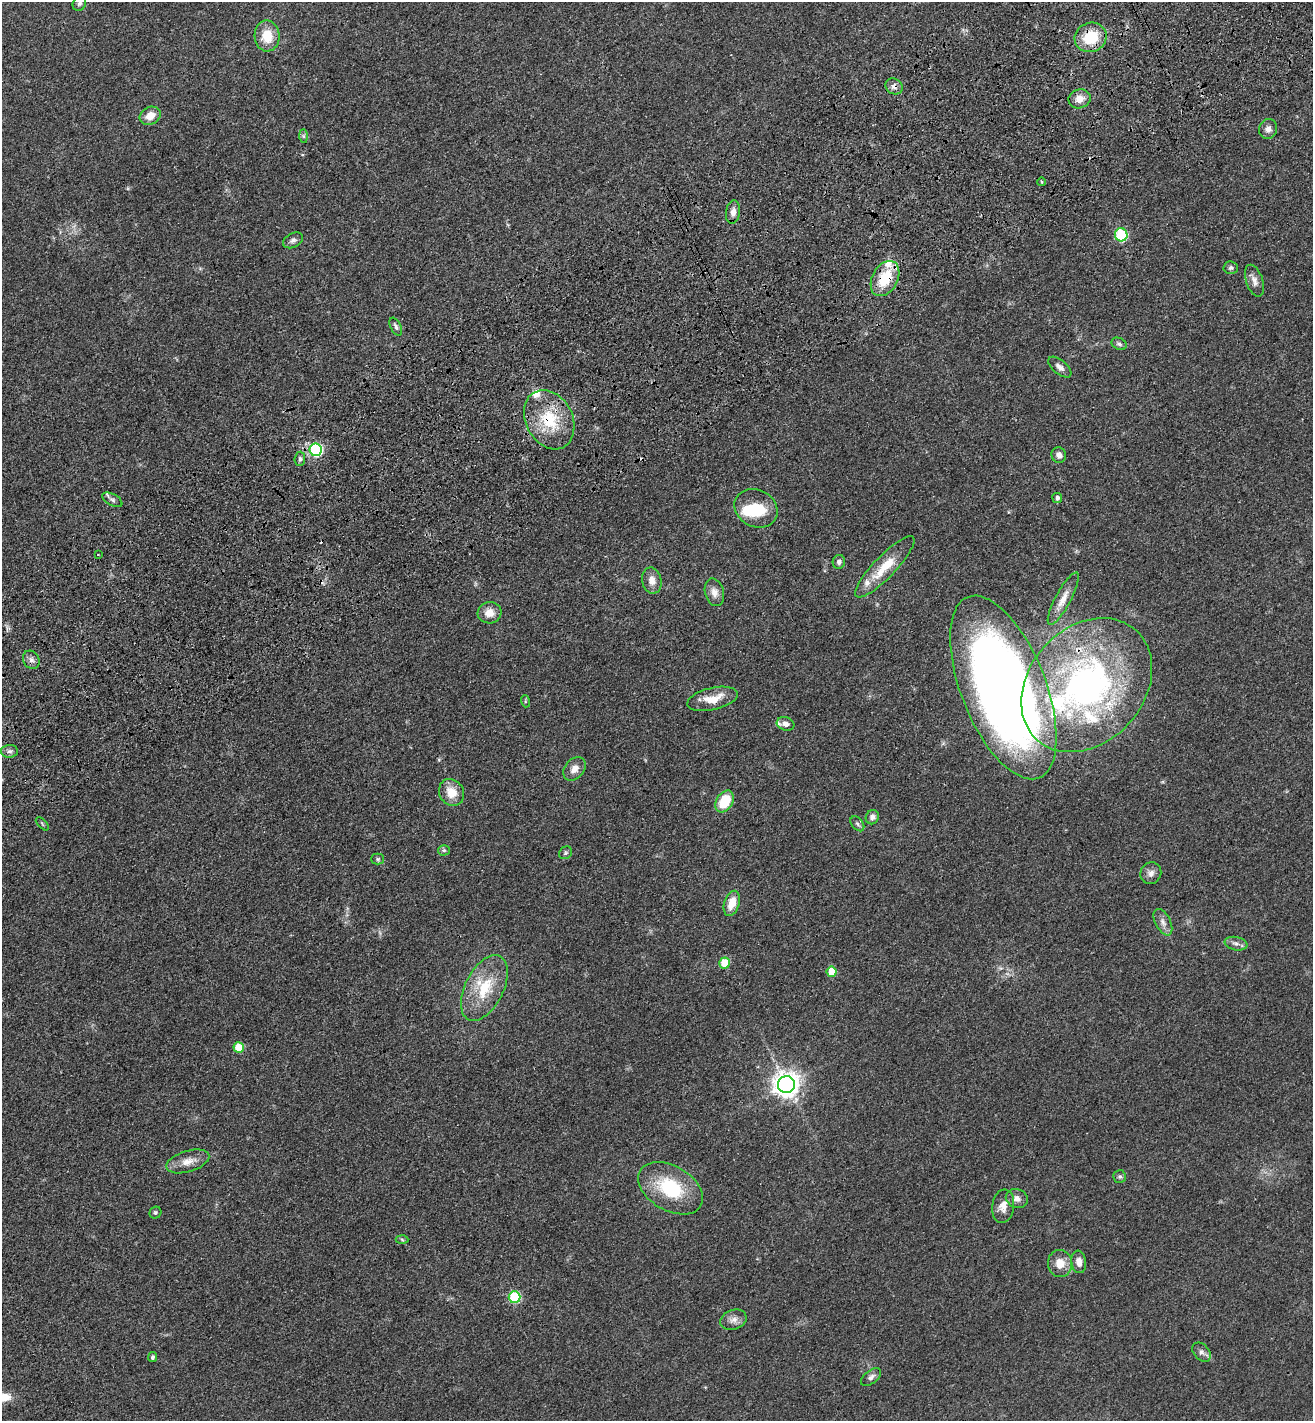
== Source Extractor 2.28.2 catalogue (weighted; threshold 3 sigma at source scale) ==
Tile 10 of 4 x 4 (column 2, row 3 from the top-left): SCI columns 1664-2974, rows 1528-2946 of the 5817 x 5892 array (HDU 1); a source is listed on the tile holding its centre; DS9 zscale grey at full resolution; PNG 1315 x 1423 px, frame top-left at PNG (2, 2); each listed source drawn as its Kron ellipse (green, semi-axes under 4 px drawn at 4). Shown black and unused: <1% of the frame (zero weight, under 3 of 4 exposures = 6% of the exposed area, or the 3 px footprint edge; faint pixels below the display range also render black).
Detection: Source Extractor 2.28.2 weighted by HDU 2 'WHT'; one run over the whole footprint, this tile lists its part. Background 0.0553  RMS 0.0058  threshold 0.0261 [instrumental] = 3 sigma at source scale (4.5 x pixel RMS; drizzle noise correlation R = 1.50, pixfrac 1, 0.05/0.05 arcsec/px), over >= 5 px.
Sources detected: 81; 1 inside a brighter object's white glare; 2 cosmic-ray / hot-pixel residue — neither listed nor drawn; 7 inside a brighter listed object's ellipse — not listed separately; the other 71 listed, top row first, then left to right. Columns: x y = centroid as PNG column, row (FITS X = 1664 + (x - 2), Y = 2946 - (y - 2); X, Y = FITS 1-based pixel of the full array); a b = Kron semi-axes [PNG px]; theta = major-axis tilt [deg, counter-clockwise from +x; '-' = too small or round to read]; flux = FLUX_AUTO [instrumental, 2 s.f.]
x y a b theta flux
79 3 8 6 59 1.4
267 36 15 12 -87 12
1091 37 16 14 23 21
894 86 9 7 -35 2.7
1080 99 11 9 17 5.6
150 116 11 8 28 7.4
1268 129 10 9 - 3.3
303 136 7 4 -90 1.1
1042 182 4 2 - 0.46
733 212 11 7 81 3.6
1121 235 6 6 - 38
293 240 11 7 27 2.1
1231 268 7 6 - 1.3
885 278 19 12 61 20
1254 281 16 8 -71 3.8
396 327 10 5 -64 1.8
1119 344 8 5 -27 1.6
1060 367 14 7 -40 3.1
549 420 31 23 -62 27
315 450 6 6 - 74
1059 455 8 7 - 2.7
300 459 7 5 87 1.3
1057 498 5 5 - 1.9
112 500 11 5 -29 2
756 508 22 18 -28 20
98 555 3 2 - 0.42
839 562 7 6 - 1.6
885 567 41 11 46 17
652 581 13 9 -79 5
714 592 14 9 -76 4.7
1063 599 29 8 62 6.9
489 613 12 10 7 6.2
31 660 9 8 - 2.3
1087 685 74 57 48 190
1003 687 97 42 -68 670
713 699 26 11 13 11
525 701 6 4 -73 0.67
786 724 9 6 -16 2.7
9 751 8 6 2 1.8
574 769 13 9 49 4.5
451 792 14 12 -56 9.3
725 801 12 8 59 19
872 817 7 6 - 2.6
42 824 8 3 -46 0.69
857 824 8 5 -50 1.4
444 850 6 5 - 1
565 853 7 6 - 1
378 859 6 5 - 1
1151 873 11 10 - 3.1
732 903 13 7 73 8.2
1163 922 14 7 -62 3.4
1236 944 11 6 -10 2.5
725 963 5 5 - 19
831 972 5 5 - 13
484 988 35 19 63 25
239 1048 5 5 - 17
786 1085 8 8 - 600
188 1161 22 10 17 6.8
1120 1177 6 6 - 1.2
670 1188 35 22 -30 34
1017 1198 11 9 -21 3.4
1003 1206 17 11 81 5.8
155 1213 6 5 - 1.1
402 1239 6 4 -4 0.77
1079 1262 11 7 -83 4.1
1060 1264 13 12 - 8.2
515 1297 6 6 - 46
733 1320 13 9 20 3.9
1202 1352 11 7 -46 2.4
153 1357 5 4 - 1.2
871 1377 12 6 37 2.2
Overlapping masked pixels (flux is a lower limit): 5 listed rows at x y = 1091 37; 894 86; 885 278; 549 420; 1087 685
Isophote crosses this tile's border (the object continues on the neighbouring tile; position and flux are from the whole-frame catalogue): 1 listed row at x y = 79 3